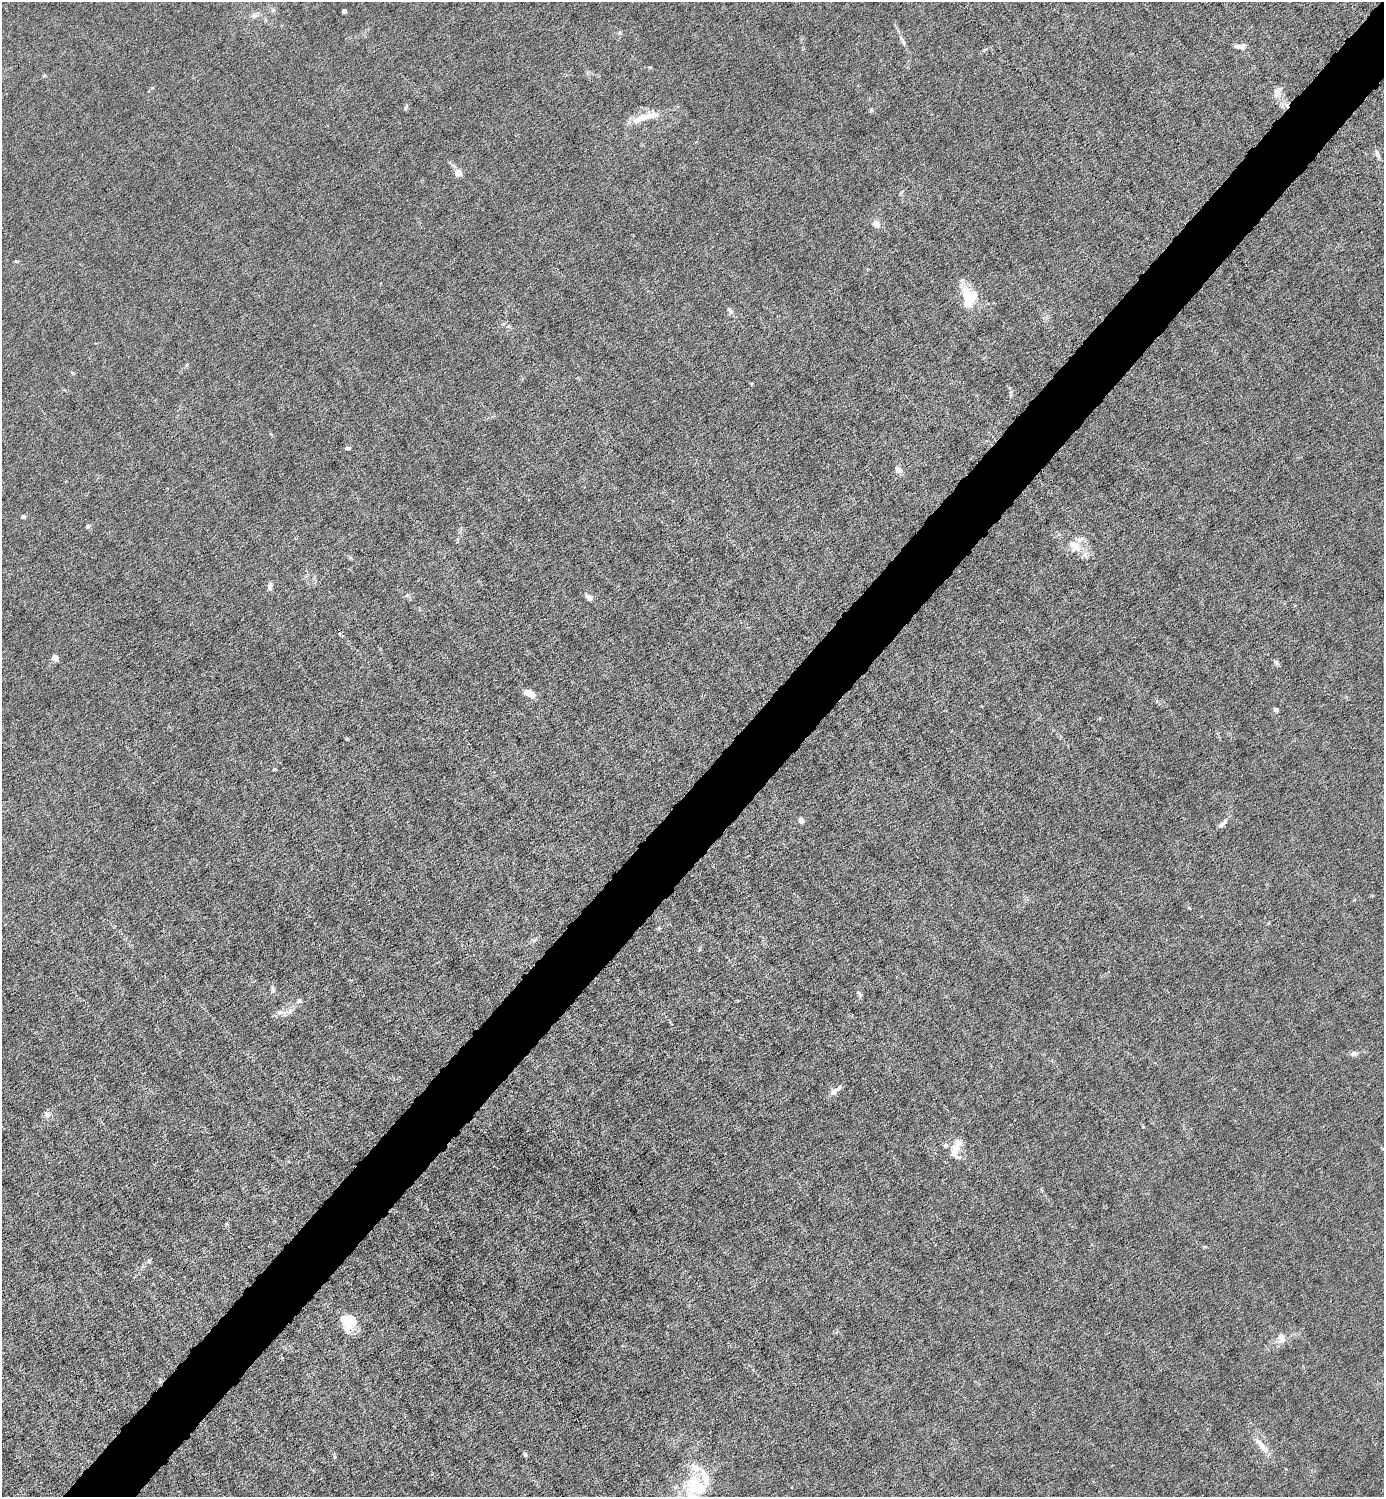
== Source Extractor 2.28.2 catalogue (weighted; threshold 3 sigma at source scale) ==
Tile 7 of 4 x 4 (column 3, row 2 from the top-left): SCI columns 2920-4301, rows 2991-4485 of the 5980 x 5980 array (HDU 1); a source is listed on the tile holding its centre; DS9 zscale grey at full resolution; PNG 1386 x 1499 px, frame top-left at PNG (2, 2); no overlay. Shown black and unused: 5% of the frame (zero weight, under 6 of 12 exposures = <1% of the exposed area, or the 3 px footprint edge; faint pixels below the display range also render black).
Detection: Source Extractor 2.28.2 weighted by HDU 2 'WHT'; one run over the whole footprint, this tile lists its part. Background 0.0143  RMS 0.003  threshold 0.0125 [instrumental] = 3 sigma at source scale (4.09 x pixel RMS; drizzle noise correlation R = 1.36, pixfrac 0.8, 0.05/0.05 arcsec/px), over >= 5 px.
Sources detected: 56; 10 inside a brighter listed object's ellipse — not listed separately; the other 46 listed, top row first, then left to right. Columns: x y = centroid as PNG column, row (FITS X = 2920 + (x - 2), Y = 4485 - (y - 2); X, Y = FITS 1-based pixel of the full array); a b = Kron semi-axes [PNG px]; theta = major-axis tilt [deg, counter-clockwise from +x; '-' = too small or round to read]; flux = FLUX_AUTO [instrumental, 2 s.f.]
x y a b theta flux
344 11 4 4 - 0.67
255 16 10 6 10 1
901 38 9 3 -59 0.66
1242 46 10 6 48 0.9
1277 92 15 7 79 1.6
406 107 7 4 53 0.38
871 110 6 4 -73 0.35
642 117 31 9 22 4.9
1377 154 14 5 -70 0.88
458 173 7 6 - 2
876 224 10 8 -49 1.7
16 261 6 3 -18 0.3
968 299 36 12 -79 6.5
729 310 10 5 -53 0.74
509 326 7 4 89 0.46
348 448 7 4 -1 0.54
898 470 9 7 -26 1.1
23 516 5 5 - 0.48
87 526 5 5 - 0.62
1077 547 15 9 -87 2.6
270 586 10 5 -89 0.95
589 597 10 6 -50 1.2
339 633 3 2 - 0.8
55 657 5 5 - 2.8
1276 663 7 5 -70 0.62
529 693 12 7 -27 2.7
1276 710 4 4 - 1.2
347 738 6 4 0 0.25
801 821 4 4 - 1.9
1223 823 16 6 44 1.2
659 928 6 4 89 0.33
534 940 7 4 33 0.54
699 950 6 3 20 0.29
859 994 11 3 -60 0.53
299 1001 7 6 - 0.71
280 1012 10 8 23 1.4
1354 1054 8 6 1 1
835 1090 17 6 36 1.5
47 1114 8 7 - 1.2
956 1149 24 11 87 4.3
1205 1247 6 4 0 0.3
350 1322 19 16 79 5.6
1282 1340 13 9 44 1.9
1261 1445 29 7 -51 2.9
525 1455 5 5 - 0.47
696 1487 32 24 -42 16
Isophote crosses this tile's border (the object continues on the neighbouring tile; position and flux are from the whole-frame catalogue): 1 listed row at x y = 696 1487
Unlisted compact peaks at least as high as the median listed source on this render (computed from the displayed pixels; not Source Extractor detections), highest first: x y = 274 769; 1189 908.